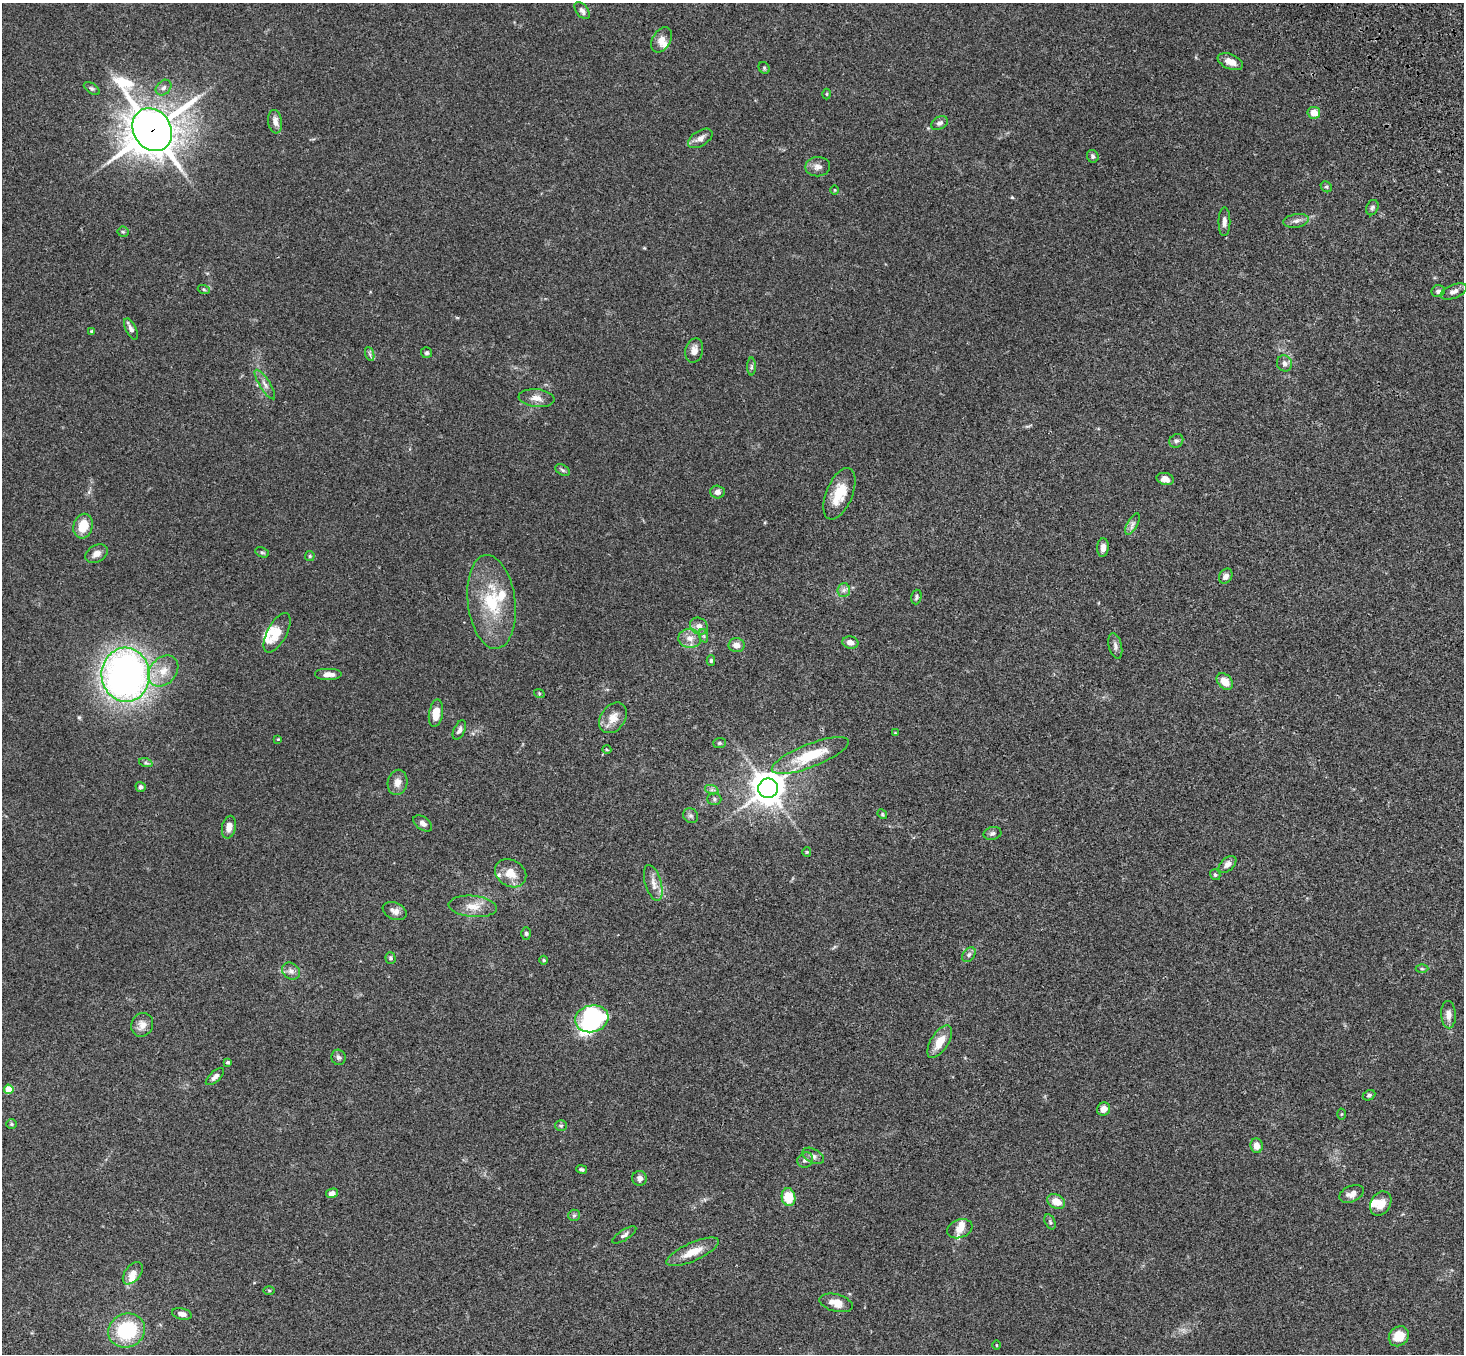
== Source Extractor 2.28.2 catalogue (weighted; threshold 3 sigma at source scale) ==
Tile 10 of 4 x 4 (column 2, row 3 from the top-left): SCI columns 1570-3031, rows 1727-3078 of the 6061 x 6017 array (HDU 1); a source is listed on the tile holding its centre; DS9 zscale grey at full resolution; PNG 1466 x 1356 px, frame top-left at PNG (2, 3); each listed source drawn as its Kron ellipse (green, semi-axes under 4 px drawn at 4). Shown black and unused: <1% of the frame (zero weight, under 3 of 4 exposures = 6% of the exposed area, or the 3 px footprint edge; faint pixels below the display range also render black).
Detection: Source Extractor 2.28.2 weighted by HDU 2 'WHT'; one run over the whole footprint, this tile lists its part. Background 0.0593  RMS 0.0053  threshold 0.0237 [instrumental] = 3 sigma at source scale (4.5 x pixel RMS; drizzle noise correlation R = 1.50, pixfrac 1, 0.05/0.05 arcsec/px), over >= 5 px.
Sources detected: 137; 2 inside a brighter object's white glare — neither listed nor drawn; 8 inside a brighter listed object's ellipse — not listed separately; the other 127 listed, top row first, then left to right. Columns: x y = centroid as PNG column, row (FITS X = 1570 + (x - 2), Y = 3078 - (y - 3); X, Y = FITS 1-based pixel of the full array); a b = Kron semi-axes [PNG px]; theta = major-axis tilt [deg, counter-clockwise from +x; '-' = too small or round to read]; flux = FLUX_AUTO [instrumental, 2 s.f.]
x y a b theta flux
582 11 10 5 -52 2.1
662 40 14 9 58 4.1
1230 62 13 7 -23 4.8
764 68 6 5 - 0.86
92 88 9 5 -33 1
163 88 9 6 45 1.8
827 94 5 3 - 0.48
1314 113 6 6 - 5.9
275 122 12 7 -83 3.2
940 123 9 6 27 1.7
152 130 22 18 -57 1500
700 138 14 7 32 3
1093 156 6 5 - 1.2
818 167 12 9 2 2.9
1326 187 6 5 - 0.8
835 190 5 3 - 0.44
1372 208 8 6 67 1.1
1296 221 13 6 9 2.4
1224 222 14 6 89 2.4
123 232 5 5 - 0.78
204 290 6 4 -20 0.71
1438 291 6 6 - 1.6
1454 291 14 6 22 2.7
131 329 11 5 -66 2.3
92 331 3 3 - 0.7
694 350 12 9 76 3.4
426 353 5 5 - 0.86
370 354 7 4 -71 1.1
1284 363 8 7 - 1.9
751 367 9 4 90 1
265 384 17 5 -57 2.8
536 398 18 9 -6 4.1
1176 441 7 6 - 1.4
562 470 8 5 -28 0.96
1165 479 9 6 -15 3.4
717 492 7 6 - 2.2
839 494 27 13 68 13
1132 524 11 5 61 1.9
83 526 12 9 74 10
1103 548 9 6 85 2.6
262 552 7 4 -26 0.8
96 554 12 8 30 3.1
310 556 5 5 - 0.69
1226 576 8 6 58 2.4
844 590 7 6 - 1.7
916 597 7 5 74 1
491 602 47 24 -83 30
699 626 9 8 - 3
277 633 22 9 61 7.6
704 636 7 4 -71 0.87
690 638 11 9 -3 3.9
850 642 8 6 -15 3
737 645 8 7 - 3.7
1115 646 13 6 -76 2
711 661 5 4 - 0.75
163 671 17 13 48 8.2
329 674 14 6 0 3.5
126 675 27 24 -86 250
1225 681 9 7 -46 6.2
539 693 5 3 - 0.53
436 713 14 7 81 8.1
613 718 17 12 54 6.1
459 730 10 5 66 1.9
895 733 4 3 - 0.38
278 739 3 3 - 0.43
719 743 6 5 - 0.88
607 750 4 3 - 0.44
810 755 41 11 21 22
146 763 7 4 -18 0.87
397 782 13 9 78 3.6
141 787 5 5 - 1.3
768 788 10 9 - 850
712 790 7 4 -18 1.1
714 799 7 6 - 1.1
882 814 5 4 - 0.6
691 816 8 7 - 1.4
423 823 10 6 -37 2.1
229 827 11 7 78 3.8
992 833 9 6 14 1.6
807 852 4 4 - 0.48
1227 864 10 6 41 2
511 873 16 13 -32 7.2
1215 875 6 5 - 0.83
653 883 18 8 -74 4.3
473 906 24 10 -5 7
395 911 12 8 -23 2.8
526 933 6 4 -89 0.78
969 955 8 5 50 1.4
391 958 6 5 - 0.98
544 960 4 4 - 0.55
1422 969 6 4 -1 0.77
291 971 10 8 -37 2.4
1448 1015 13 7 -87 3.2
592 1019 17 13 14 68
142 1025 12 10 63 3.8
940 1042 18 8 57 8.1
338 1057 7 7 - 1.5
228 1062 4 3 - 0.77
215 1077 11 5 42 2.3
9 1089 5 4 - 12
1369 1095 6 4 27 0.97
1104 1109 7 6 - 3.9
1341 1114 5 3 - 0.48
11 1124 5 5 - 0.68
561 1126 6 5 - 0.8
1256 1146 7 6 - 3.9
813 1156 12 7 -28 2.2
805 1160 8 7 - 1.9
581 1169 6 3 -12 0.97
639 1178 7 7 - 2
332 1193 6 4 14 2.5
1351 1194 13 8 23 3.2
789 1197 9 6 -80 14
1056 1201 9 7 -28 5.7
1381 1204 13 10 59 6
574 1215 6 5 - 0.94
1050 1222 8 5 -65 1.1
960 1229 13 9 20 3.8
624 1235 14 5 33 1.7
693 1252 28 9 24 8.4
133 1273 13 7 51 4.8
269 1290 6 4 -1 0.54
836 1303 17 8 -15 6.4
182 1314 10 5 -13 2.5
127 1331 19 17 25 31
1399 1336 11 9 41 9.2
996 1345 4 3 - 0.4
Overlapping masked pixels (flux is a lower limit): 1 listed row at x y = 152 130